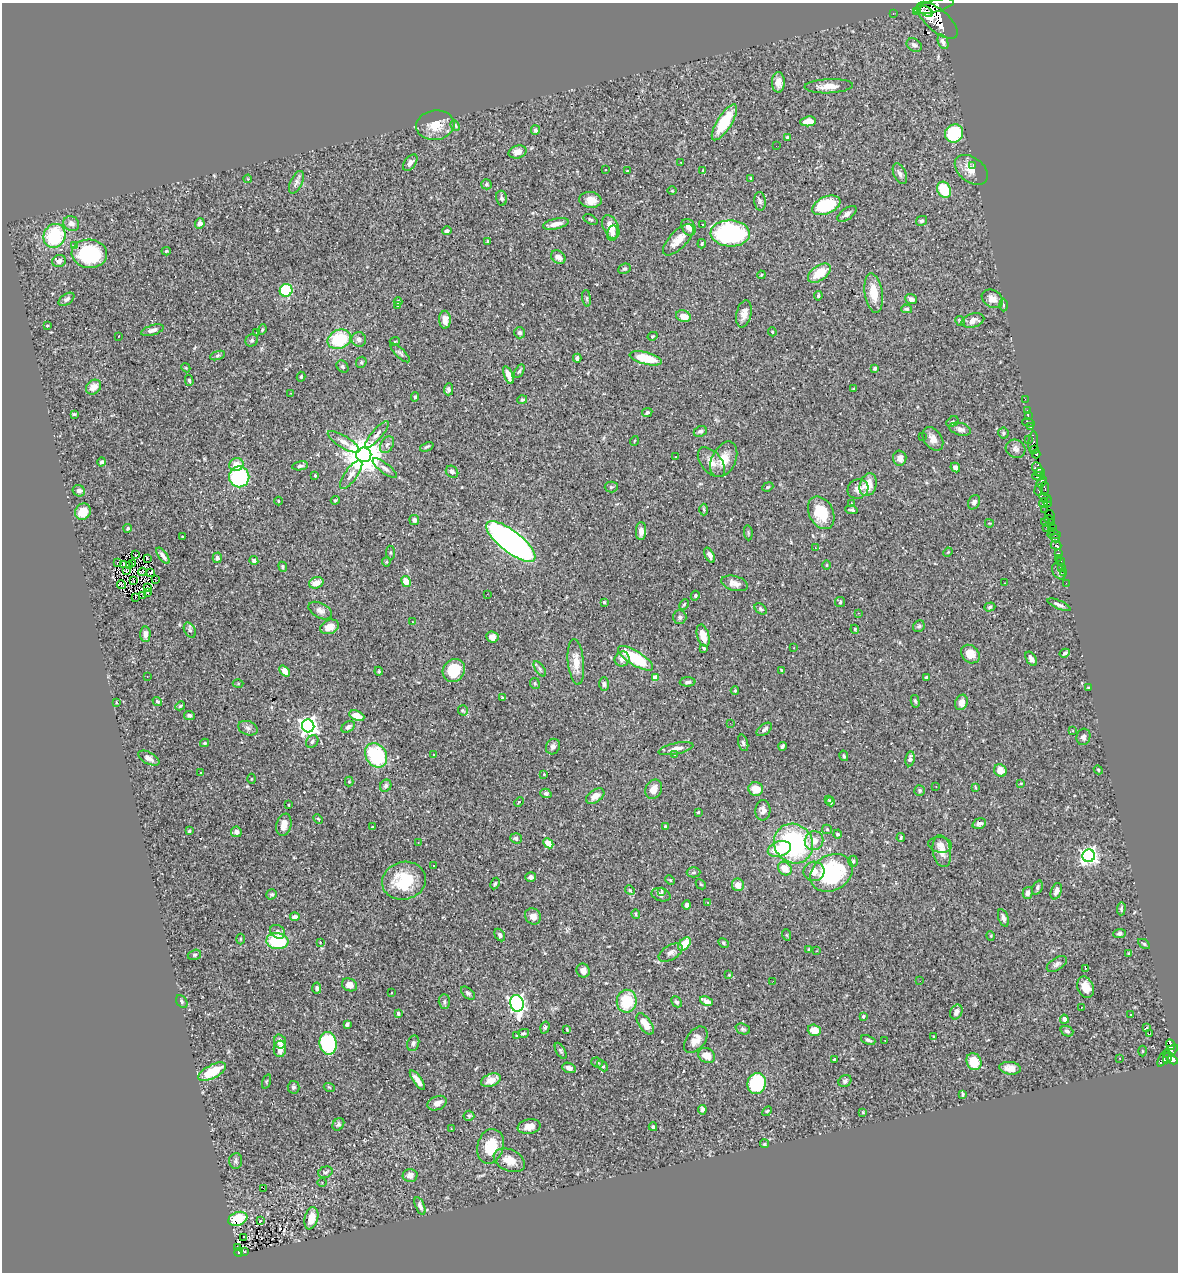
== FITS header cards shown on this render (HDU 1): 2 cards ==
NAXIS1  =                 1176
NAXIS2  =                 1270

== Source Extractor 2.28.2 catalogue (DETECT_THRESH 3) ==
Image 1176 x 1270 px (HDU 1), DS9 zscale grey, 1 PNG px = 1 image px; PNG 1180 x 1274 px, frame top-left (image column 1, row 1270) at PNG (2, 3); each listed source drawn as its Kron ellipse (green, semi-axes under 4 px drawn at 4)
Background 0.478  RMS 0.015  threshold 0.0453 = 3 sigma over >= 5 px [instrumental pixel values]
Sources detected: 462; all 462 listed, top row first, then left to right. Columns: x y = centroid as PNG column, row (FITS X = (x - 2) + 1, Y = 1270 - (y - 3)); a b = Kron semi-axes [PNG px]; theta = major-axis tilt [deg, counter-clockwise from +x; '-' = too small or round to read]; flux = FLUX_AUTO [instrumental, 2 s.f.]
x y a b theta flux
934 6 21 6 14 3000
916 11 2 2 - 13000
926 11 7 4 -31 1300
893 13 3 2 - 9.3
937 20 25 11 -41 8800
943 42 7 5 -66 3.9
914 45 8 6 -27 3.8
778 82 10 6 89 7
829 86 24 7 2 11
808 121 8 5 6 12
724 122 20 7 58 39
435 125 19 15 7 17
455 126 5 4 - 1.4
535 130 5 4 - 2.4
954 133 9 8 - 56
788 137 3 3 - 2.8
776 146 2 2 - 9.8
518 152 9 6 14 6.7
681 162 2 2 - 0.61
410 163 9 5 52 4.2
973 165 3 3 - 1.4
605 170 3 2 - 1.4
703 170 4 3 - 1
971 170 19 12 -37 12
627 171 3 3 - 1.1
900 174 11 6 -66 4.1
751 178 4 4 - 1.1
248 179 4 3 - 0.82
296 182 12 6 65 4.3
486 184 5 5 - 2
944 190 8 6 -64 37
672 191 4 3 - 0.73
502 198 7 5 -77 2.6
590 200 11 8 -5 9.9
760 201 9 5 -84 2.9
826 205 15 8 24 60
847 214 11 5 36 4.4
590 219 8 4 -27 1.9
921 221 6 4 28 1.8
71 224 8 7 - 5.2
200 224 5 5 - 4.6
556 224 13 5 13 7.4
702 225 3 2 - 0.99
611 227 13 7 -66 12
688 227 9 6 -60 5.9
447 231 5 3 - 2.6
613 233 8 5 79 3.6
730 233 20 13 -2 150
54 236 12 11 - 63
678 240 20 8 46 16
488 242 3 3 - 2.2
702 244 4 3 - 1.2
75 246 2 2 - 4.6
166 251 4 4 - 1.3
89 254 18 14 -5 74
558 257 8 6 -37 5.4
59 261 7 6 - 3.7
624 269 6 5 - 1.7
819 273 13 7 35 21
761 275 4 3 - 0.85
286 290 6 6 - 46
874 293 20 9 -81 19
818 296 4 3 - 1.8
587 298 8 4 -82 1.5
67 299 9 5 34 3.6
911 299 6 5 - 4.1
992 299 11 8 -31 7.1
398 301 4 3 - 1.2
398 305 4 2 - 0.76
1003 305 6 4 -88 1.5
907 309 5 4 - 1.9
744 314 14 7 78 7.8
683 316 7 5 -20 9.3
445 320 9 6 -88 10
973 320 11 7 17 6.1
960 321 5 4 - 1.6
47 326 4 2 - 0.8
152 330 12 5 17 4.2
262 330 5 4 - 1.4
257 332 4 3 - 1
772 332 4 4 - 1.3
520 333 5 5 - 3.1
118 336 3 2 - 1.6
653 336 5 4 - 1.3
339 339 12 9 22 49
359 339 7 7 - 4
252 340 6 6 - 2.3
395 341 5 3 - 0.89
400 353 12 4 -44 2.5
217 355 8 3 19 1.6
577 358 4 3 - 3.5
646 358 16 6 -14 29
361 362 6 5 - 1.6
342 366 7 5 -48 2
186 368 5 3 - 0.98
875 368 3 3 - 1.8
519 371 7 4 59 1.7
508 375 9 4 -69 7.2
301 377 5 4 - 1.3
189 380 5 4 - 1.6
93 387 8 6 42 8.8
449 389 6 4 88 2.4
853 389 3 2 - 1.3
291 393 2 2 - 0.72
415 397 5 4 - 1.3
1025 399 2 2 - 6.6
522 400 5 4 - 1.2
1027 410 2 2 - 8.4
647 412 5 4 - 1.7
74 414 4 4 - 1.1
1028 416 2 2 - 7.1
952 422 6 4 30 1.6
1028 422 6 2 -19 24
1031 427 3 3 - 25
960 429 11 6 -16 4.2
700 431 7 5 24 2.9
1003 433 5 5 - 1.7
377 434 17 5 49 5
922 436 3 2 - 1.3
933 439 13 9 -54 7.3
1028 439 3 2 - 43
634 441 5 3 - 0.75
343 442 18 6 -31 6.4
1033 443 11 4 87 510
387 445 9 6 57 3.6
427 447 7 3 23 1.4
1015 449 10 8 -34 4.4
1034 449 3 3 - 160
1036 454 4 4 - 330
364 455 7 7 - 2900
676 457 3 2 - 1
900 458 7 6 - 4.9
724 459 19 12 64 16
102 462 4 4 - 2.5
711 462 17 10 -50 10
236 465 7 6 - 12
300 466 8 4 9 2.2
955 467 5 4 - 4.1
385 468 14 5 -37 4.3
1037 469 7 4 -69 390
452 472 7 5 -43 3.1
1040 472 5 2 - 190
351 475 17 6 54 6
315 476 3 3 - 1.3
1038 476 6 3 1 460
239 477 10 10 - 75
1041 482 6 3 43 420
868 485 12 8 73 14
611 487 6 5 - 1.6
768 487 6 4 22 1.3
858 489 10 9 - 6.7
1045 489 7 4 85 180
1039 490 5 4 - 430
79 491 6 5 - 3.8
1045 498 7 4 -30 190
335 500 4 4 - 1.1
278 501 4 3 - 0.69
974 502 7 5 61 2.8
1048 502 5 3 - 140
851 503 3 2 - 1.4
1044 503 5 3 - 110
704 509 6 4 -87 1.6
852 510 6 4 -9 1.7
1045 510 4 2 - 6.9
83 512 8 7 - 15
821 513 17 12 -63 29
1050 515 5 3 - 500
1049 519 5 3 - 64
414 520 5 4 - 2.6
1046 522 4 3 - 26
1052 522 3 2 - 16
989 523 4 3 - 0.78
1053 527 3 2 - 21
128 528 4 4 - 1.6
1047 528 2 2 - 7
641 531 9 5 88 6.8
1052 531 2 2 - 13
748 533 7 3 -85 1.3
1054 535 6 3 -6 30
182 537 3 2 - 0.78
1056 538 4 4 - 25
511 542 30 11 -38 520
1056 545 5 4 - 590
815 547 3 2 - 2
948 552 5 4 - 1.1
391 553 7 4 -84 1.6
1058 553 3 3 - 70
136 555 3 2 - 0.56
710 555 8 4 -62 4.4
163 556 9 4 -54 4
147 558 3 2 - 1.6
217 558 5 4 - 4.4
1058 558 2 2 - 5
254 561 4 4 - 3.7
386 562 4 4 - 1.2
1061 562 4 3 - 29
118 563 3 2 - 0.95
123 564 4 2 - 0.0049
132 564 3 2 - 0.84
129 565 3 2 - 0.8
827 565 5 3 - 0.76
283 567 5 3 - 1.4
1062 567 2 2 - 4.9
126 571 2 2 - 0.47
1059 571 9 6 -59 2.7
142 572 4 2 - 0.87
151 572 3 2 - 0.059
1063 572 2 2 - 9.3
156 579 2 2 - 0.75
133 581 3 2 - 0.54
406 581 5 4 - 11
316 583 7 5 18 9.8
735 583 13 7 -15 6.5
1005 583 3 2 - 0.55
1066 583 2 2 - 4.9
121 585 4 2 - 0.93
147 587 3 2 - 1.1
147 592 3 2 - 2
487 594 2 2 - 4.9
143 595 3 2 - 460
695 596 5 4 - 1.6
135 598 3 2 - 1.3
604 602 3 3 - 1
840 602 5 5 - 1.5
684 604 5 3 - 1.3
1059 605 12 4 -23 3.3
990 607 5 4 - 1.6
761 609 7 4 -40 2
320 611 12 7 -27 5
858 613 3 2 - 0.72
680 617 7 6 - 2.6
412 622 2 2 - 0.75
919 626 6 5 - 1.7
329 627 9 7 22 8.7
855 629 4 4 - 1.1
190 630 8 5 -60 2.3
145 634 7 5 89 5.6
703 636 11 6 -75 14
492 637 6 5 - 5.8
704 648 4 3 - 1.5
794 648 3 2 - 0.51
1065 653 5 4 - 2.4
970 654 10 8 -45 12
635 658 20 7 -32 55
622 659 7 7 - 5.2
1031 659 8 5 -60 3.6
576 662 23 8 -84 13
540 669 9 4 -55 2.2
454 670 12 10 51 32
781 670 4 2 - 1
285 671 6 4 -47 7.8
379 671 4 4 - 1.1
147 676 3 2 - 0.75
926 677 3 3 - 1.6
655 678 4 4 - 17
688 682 8 4 2 2.5
238 683 5 3 - 0.95
535 683 5 5 - 1.2
604 684 7 5 89 2.4
1089 688 3 3 - 1.3
735 691 4 4 - 1.1
502 698 4 2 - 0.84
157 701 5 4 - 1.8
915 701 6 4 -77 1.6
116 702 4 2 - 0.76
961 702 8 6 67 7.6
180 706 5 4 - 1.3
463 710 5 5 - 1.4
189 715 5 4 - 2.3
357 716 8 4 -23 14
730 723 2 2 - 2
308 726 6 6 - 500
348 727 7 5 33 3.2
248 728 10 7 -20 3.5
764 729 9 5 37 3.7
1073 731 3 2 - 1.7
1083 737 8 7 - 3.2
312 741 7 5 47 2.7
204 743 4 3 - 1.4
743 743 8 5 -74 2.1
782 746 4 3 - 2
553 747 8 7 - 3.5
676 749 18 5 11 6.5
675 754 3 3 - 0.92
376 755 13 10 -55 73
433 755 3 3 - 2.1
844 756 5 4 - 1.6
149 758 12 6 -28 5
910 759 7 4 81 3.5
1000 770 6 6 - 11
1098 770 4 4 - 1
200 773 2 2 - 0.89
544 774 4 4 - 0.73
252 779 5 3 - 0.98
349 782 5 4 - 1
1021 783 4 3 - 0.75
386 786 6 5 - 3.1
936 787 3 2 - 0.69
975 787 4 2 - 0.88
654 789 10 8 64 8.9
756 789 7 6 - 14
920 790 5 5 - 1.8
546 793 5 4 - 2.2
595 796 10 6 36 7.9
828 799 3 3 - 2.9
519 802 5 3 - 0.79
830 802 5 4 - 2.8
289 805 3 2 - 1.1
763 810 10 7 88 4.6
698 812 3 3 - 0.94
318 819 5 3 - 1
979 824 7 5 17 2.6
284 825 11 7 78 8.3
372 827 4 3 - 0.94
665 827 4 3 - 1.2
827 829 5 4 - 1.2
189 831 3 3 - 1.3
236 832 5 5 - 3.8
838 834 4 4 - 2.4
516 838 6 5 - 2.9
901 838 4 3 - 1.2
814 841 9 9 - 9.7
418 842 2 2 - 0.53
548 843 5 4 - 14
794 844 20 19 - 140
940 845 12 8 -8 5.5
779 849 12 7 17 34
942 851 16 9 -80 9.8
1089 856 6 6 - 370
853 861 5 4 - 1.7
434 865 3 2 - 1.3
785 868 7 6 - 13
814 871 10 9 - 8.4
694 872 7 5 2 1.8
832 873 22 17 31 99
531 877 5 4 - 4.2
670 880 5 3 - 1.1
404 881 22 19 13 43
495 884 6 4 62 1.6
701 884 5 3 - 1
738 885 6 6 - 8.6
1037 888 7 5 67 2.3
630 890 5 4 - 1.3
662 891 4 2 - 1.2
1056 891 8 5 71 4.8
1028 893 6 5 - 4.1
272 894 5 5 - 1.8
661 895 10 6 -15 3.6
708 903 3 2 - 1.9
687 905 4 4 - 2.2
1121 909 7 4 87 1.6
636 914 5 3 - 1.4
533 916 8 7 - 7
295 917 5 4 - 5.4
1003 918 9 5 -72 3.9
278 932 8 6 -37 5.1
1120 934 6 4 5 2.7
500 935 7 4 -61 2.6
787 935 6 3 -70 0.87
991 936 5 3 - 0.89
241 939 5 3 - 0.92
277 941 11 8 -5 50
320 942 4 2 - 0.58
723 943 6 4 -30 1.4
685 944 8 5 51 19
1144 944 6 4 -32 1.6
809 949 4 3 - 1.6
816 951 2 2 - 0.7
671 952 13 7 30 4.9
1129 953 4 3 - 1
194 955 7 5 17 1.8
1057 964 11 6 32 3.5
1085 968 3 2 - 0.81
583 971 7 6 - 5.9
729 975 4 4 - 0.82
773 981 3 2 - 1.3
920 981 3 2 - 0.78
349 985 8 6 -27 7.5
1086 987 11 8 -68 12
317 988 5 4 - 3
391 993 2 2 - 0.77
468 993 8 5 -41 2.3
182 1001 7 5 -55 1.9
627 1001 11 10 - 38
706 1001 6 4 -24 7.1
444 1002 7 5 -90 2.3
676 1002 6 5 - 2.3
517 1003 8 6 -75 320
1082 1007 2 2 - 1
956 1012 8 5 65 6.4
398 1013 3 3 - 3.5
1131 1014 2 2 - 0.7
863 1016 4 3 - 1.4
1064 1019 5 4 - 4.4
347 1024 4 3 - 2.5
645 1024 12 6 -55 13
545 1027 6 4 73 1.8
1146 1027 3 3 - 83
567 1029 3 2 - 1
743 1029 7 5 -20 2
814 1030 6 5 - 11
1067 1031 6 5 - 2.7
524 1033 5 4 - 1.3
1150 1033 3 2 - 510
517 1036 3 3 - 0.94
934 1037 4 4 - 0.86
696 1040 15 9 53 8.9
868 1040 7 4 -21 2
885 1041 2 2 - 0.63
280 1042 7 6 - 7.1
328 1043 11 8 -83 75
413 1043 8 6 72 2.5
1170 1044 5 3 - 69
280 1049 8 6 87 8
561 1051 9 4 -60 1.8
1143 1051 5 3 - 0.98
1170 1051 9 4 36 220
707 1055 9 7 -31 9.7
1168 1057 6 4 68 210
1119 1058 3 3 - 1.2
1164 1058 9 4 60 350
834 1059 3 2 - 0.81
1172 1060 5 4 - 570
597 1062 6 5 - 1.9
974 1062 9 7 -66 21
602 1066 6 4 -45 1.6
569 1068 7 5 -24 4.5
1010 1068 11 6 -8 8.1
212 1072 15 6 27 30
417 1080 11 4 -54 6.4
491 1080 10 6 20 8.2
266 1081 7 3 71 1.4
845 1081 7 5 39 2.6
757 1083 10 9 - 62
293 1087 6 6 - 2.3
329 1087 5 3 - 1
962 1094 4 3 - 1.5
437 1103 10 6 23 6.4
702 1110 5 4 - 2.9
767 1111 6 3 44 1.1
863 1112 3 2 - 0.86
469 1116 5 5 - 1.6
338 1124 7 5 51 2.2
529 1127 11 7 10 8.4
653 1127 4 3 - 1.4
451 1128 3 2 - 0.88
764 1144 4 4 - 1.4
490 1146 17 13 76 27
509 1160 16 10 -24 14
236 1161 8 6 84 2.8
325 1172 7 5 16 2
410 1175 7 6 - 6.1
322 1182 5 3 - 0.92
263 1188 2 2 - 19
420 1206 9 4 -68 4.7
311 1218 11 6 76 13
238 1219 10 6 20 28
260 1221 3 2 - 0.81
244 1237 3 2 - 1.8
237 1247 4 2 - 2.2
239 1252 4 3 - 43
244 1252 3 2 - 1.9